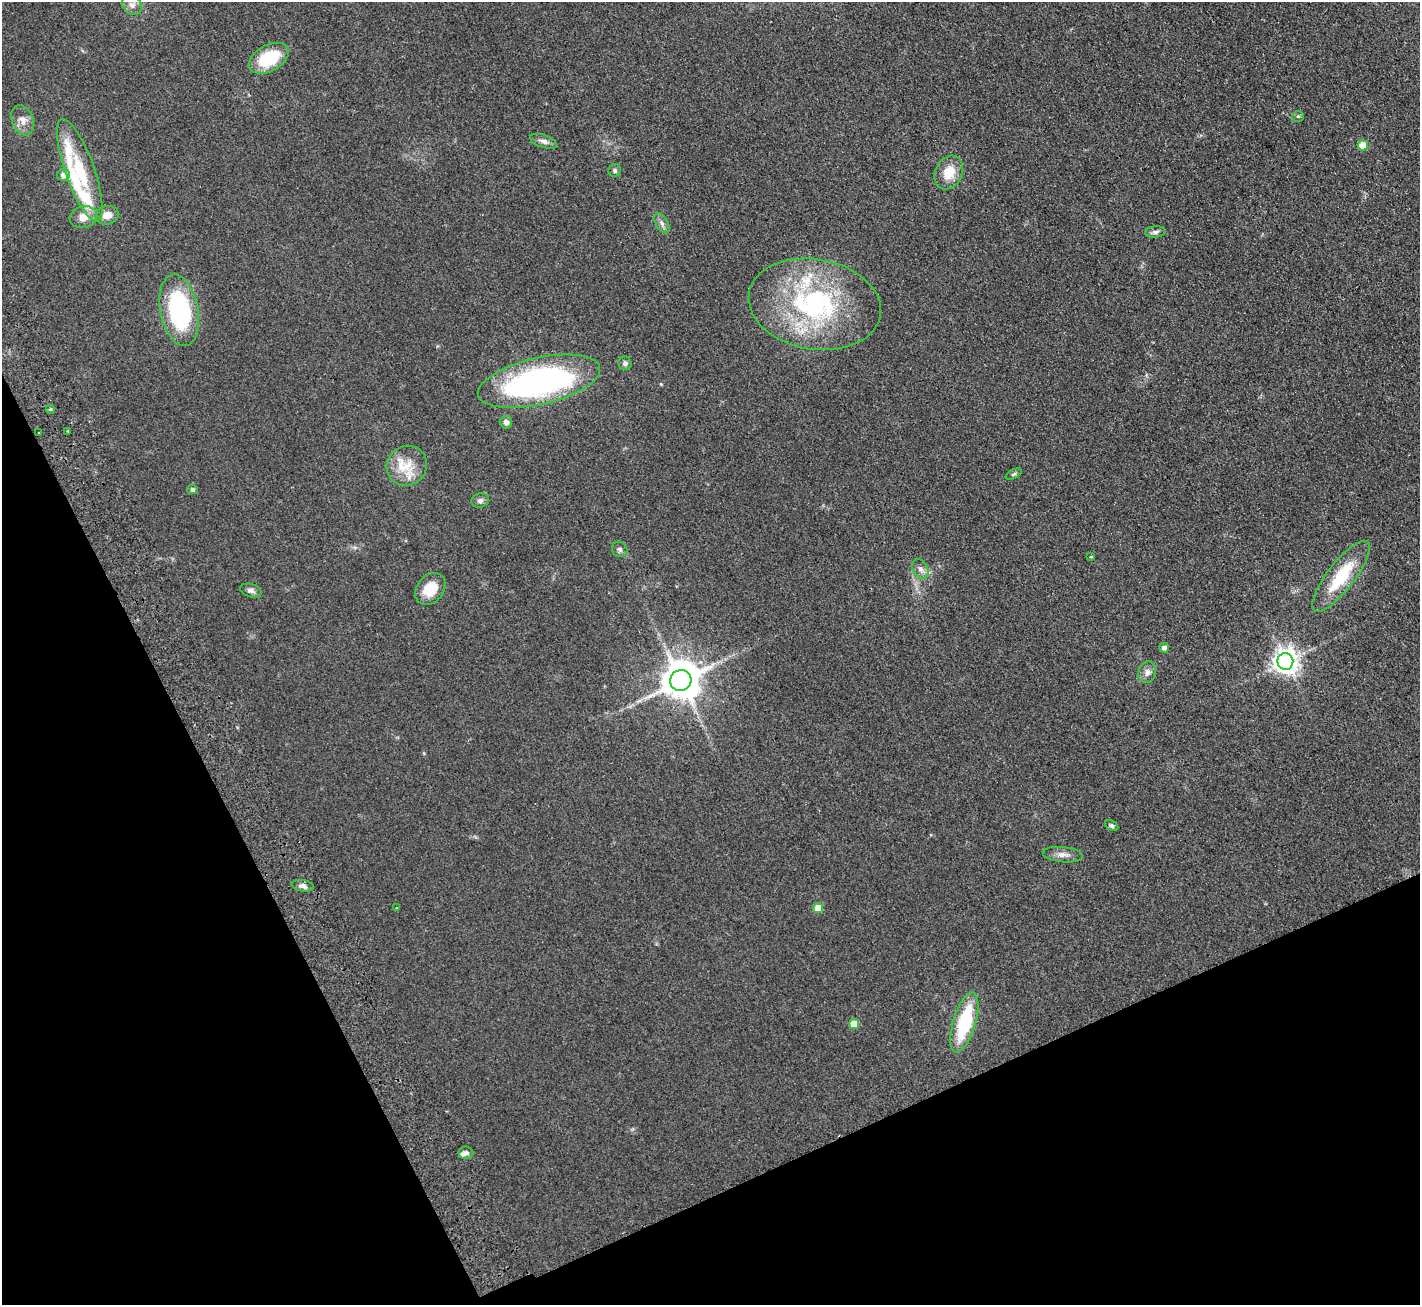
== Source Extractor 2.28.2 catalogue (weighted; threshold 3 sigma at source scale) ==
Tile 14 of 4 x 4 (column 2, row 4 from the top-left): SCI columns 1472-2889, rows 186-1488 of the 5776 x 5715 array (HDU 1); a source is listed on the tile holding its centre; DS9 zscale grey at full resolution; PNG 1422 x 1307 px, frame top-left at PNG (2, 2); each listed source drawn as its Kron ellipse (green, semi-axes under 4 px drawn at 4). Shown black and unused: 23% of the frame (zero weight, under 2 of 3 exposures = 3% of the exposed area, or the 3 px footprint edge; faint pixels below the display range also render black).
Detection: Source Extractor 2.28.2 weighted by HDU 2 'WHT'; one run over the whole footprint, this tile lists its part. Background 0.0927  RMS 0.0099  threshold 0.0446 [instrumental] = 3 sigma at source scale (4.5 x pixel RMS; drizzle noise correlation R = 1.50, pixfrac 1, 0.05/0.05 arcsec/px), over >= 5 px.
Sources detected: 49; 5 inside a brighter listed object's ellipse — not listed separately; the other 44 listed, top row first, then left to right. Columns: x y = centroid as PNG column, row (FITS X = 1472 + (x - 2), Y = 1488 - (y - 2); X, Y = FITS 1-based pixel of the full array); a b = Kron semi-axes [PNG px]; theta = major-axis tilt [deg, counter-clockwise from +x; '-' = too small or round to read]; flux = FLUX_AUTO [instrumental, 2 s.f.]
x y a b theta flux
132 5 11 9 -40 5.8
269 58 21 13 29 45
1298 116 6 5 - 1.5
23 120 15 10 -69 8.7
543 141 14 6 -18 4.5
1363 145 5 5 - 24
80 170 54 14 -71 53
615 170 6 6 - 2
949 172 17 13 63 20
63 175 6 5 - 6.9
107 215 11 9 12 9.2
83 217 14 11 15 11
662 223 11 6 -59 3.7
1155 232 10 5 5 3.3
815 304 67 45 -10 160
179 310 36 19 -79 120
625 363 7 6 - 2.6
539 381 62 23 13 280
50 409 4 3 - 1.5
506 422 6 6 - 3.9
68 432 3 3 - 2.9
39 433 2 2 - 1.1
407 466 21 19 38 23
1014 474 8 4 27 1.6
192 489 5 4 - 2.7
480 500 9 7 17 3.2
620 549 8 7 - 2.7
1091 557 4 2 - 1
920 569 10 7 -63 4.8
1341 576 43 13 52 46
430 589 17 13 49 21
251 591 11 6 -17 3.3
1164 648 5 5 - 4.4
1285 661 8 8 - 870
1147 672 11 8 72 5.2
681 680 10 10 - 2800
1111 826 7 4 -29 2.2
1063 855 20 7 -5 6.8
303 886 11 6 -9 4.1
396 908 3 3 - 1.1
818 908 5 5 - 17
964 1023 31 11 73 69
854 1024 5 5 - 23
466 1153 7 6 - 2.8